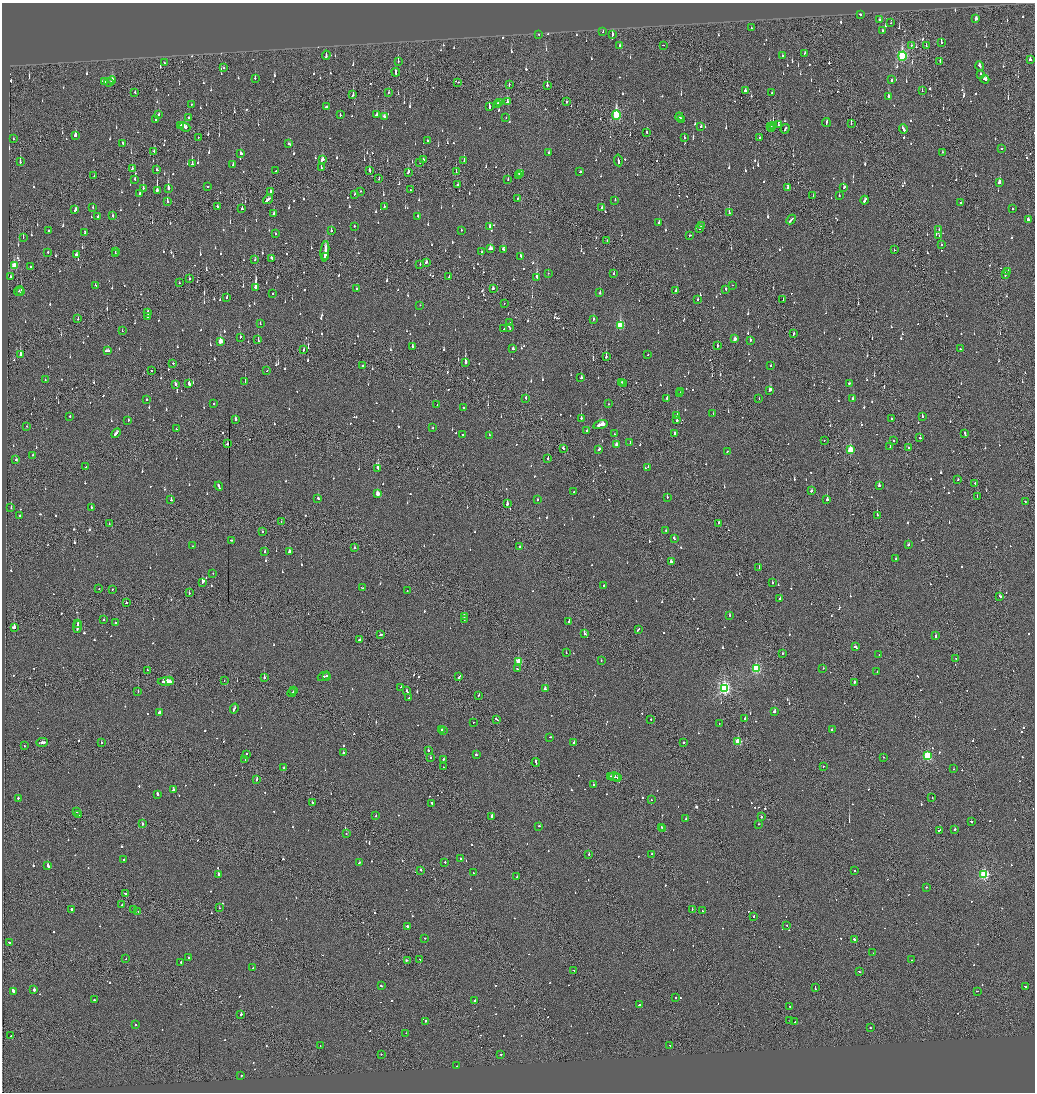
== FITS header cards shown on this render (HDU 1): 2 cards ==
NAXIS1  =                 2065
NAXIS2  =                 2180

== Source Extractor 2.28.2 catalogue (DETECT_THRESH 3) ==
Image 2065 x 2180 px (HDU 1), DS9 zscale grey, zoomed out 1/2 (1 PNG px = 2 x 2 image px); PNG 1037 x 1094 px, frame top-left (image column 1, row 2179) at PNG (2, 3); each listed source drawn as its Kron ellipse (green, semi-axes under 4 px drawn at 4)
Background -0.122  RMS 0.066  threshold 0.199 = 3 sigma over >= 5 px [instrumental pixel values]
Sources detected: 1420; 64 cannot appear on this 1/2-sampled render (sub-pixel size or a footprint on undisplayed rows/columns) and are neither listed nor drawn; of the other 1356, the 500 brightest by FLUX_AUTO listed and drawn (856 fainter detections omitted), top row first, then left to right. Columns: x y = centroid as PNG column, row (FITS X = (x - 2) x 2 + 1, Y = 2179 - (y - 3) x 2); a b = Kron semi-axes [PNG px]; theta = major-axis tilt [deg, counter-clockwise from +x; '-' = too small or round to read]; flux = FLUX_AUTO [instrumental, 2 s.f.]
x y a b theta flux
860 14 2 2 - 180
976 19 3 2 - 100
879 20 2 2 - 77
890 23 2 2 - 87
751 28 2 2 - 63
882 31 2 2 - 230
603 32 2 2 - 72
538 34 2 2 - 65
612 35 3 2 - 140
941 42 3 2 - 54
663 45 2 2 - 67
911 45 3 1 - 120
619 46 3 2 - 55
926 46 2 1 - 66
805 53 2 2 - 52
326 55 4 2 - 190
783 56 2 2 - 72
902 56 5 3 - 1600
1030 59 3 2 - 66
398 61 2 1 - 120
164 62 2 2 - 58
940 62 4 2 - 87
980 66 5 2 - 110
224 68 2 2 - 52
396 72 4 2 - 140
980 74 3 2 - 56
255 78 2 2 - 90
985 79 4 4 - 130
112 80 4 3 - 150
892 80 3 2 - 90
104 81 4 2 - 210
109 82 5 2 - 210
458 82 2 2 - 67
509 85 2 1 - 72
547 85 4 2 - 250
745 91 3 2 - 54
922 91 2 2 - 52
135 92 2 2 - 72
388 92 3 1 - 130
772 93 2 2 - 120
353 95 4 2 - 140
888 96 2 2 - 140
508 102 3 3 - 200
566 102 2 1 - 140
500 103 2 2 - 79
192 104 2 2 - 83
497 104 4 2 - 150
326 107 2 2 - 100
489 107 3 2 - 230
159 114 2 2 - 160
340 115 2 2 - 71
376 115 2 2 - 570
616 115 5 3 - 1100
384 116 3 2 - 70
506 117 2 1 - 69
679 117 4 2 - 260
189 118 2 2 - 98
156 119 3 2 - 62
682 119 2 2 - 180
826 123 4 2 - 150
851 123 3 1 - 56
181 125 2 2 - 200
773 125 3 2 - 190
778 125 2 2 - 76
770 126 2 2 - 65
185 127 5 2 - 420
701 127 2 2 - 110
771 128 3 2 - 330
785 129 5 2 - 150
903 129 5 2 - 140
647 132 3 2 - 69
76 135 4 3 - 150
198 137 2 1 - 220
759 137 2 1 - 120
684 138 2 2 - 54
13 139 2 2 - 63
427 140 2 2 - 120
289 143 2 2 - 57
123 144 3 2 - 150
1002 148 2 2 - 76
154 151 2 2 - 61
942 152 3 1 - 150
241 153 3 2 - 130
549 153 2 2 - 59
423 159 2 2 - 130
322 160 4 3 - 100
618 160 6 2 -81 180
464 161 4 2 - 130
20 162 2 2 - 230
420 163 2 1 - 110
192 164 2 2 - 650
233 165 3 2 - 84
321 168 3 2 - 82
132 169 2 2 - 72
157 170 3 2 - 160
275 171 2 2 - 100
370 171 3 2 - 110
408 172 3 2 - 120
456 172 2 1 - 94
580 172 3 2 - 88
520 173 4 3 - 120
519 175 3 2 - 180
94 176 2 1 - 64
379 179 2 2 - 52
508 179 2 2 - 61
135 180 2 2 - 70
999 182 3 2 - 160
458 185 2 2 - 63
207 187 2 2 - 99
143 188 3 2 - 130
168 188 4 2 - 430
788 188 2 2 - 85
844 188 3 2 - 130
157 190 4 2 - 980
410 190 2 1 - 110
270 191 3 2 - 110
360 191 2 1 - 83
139 194 3 2 - 110
354 194 2 2 - 69
813 196 2 2 - 100
839 196 2 2 - 53
518 198 3 2 - 98
268 199 5 2 - 280
615 200 2 2 - 120
865 200 4 2 - 150
167 202 3 2 - 120
960 203 2 2 - 65
93 207 2 2 - 82
217 207 2 2 - 210
384 207 2 2 - 71
601 208 3 2 - 180
1012 208 2 2 - 110
242 209 2 2 - 130
75 210 3 2 - 210
729 213 2 2 - 120
274 214 4 2 - 100
98 216 2 2 - 210
112 216 2 2 - 83
418 216 2 2 - 69
1028 219 3 2 - 370
791 220 5 2 - 320
659 222 3 2 - 140
701 225 2 2 - 200
354 226 2 2 - 78
489 227 3 2 - 84
700 228 2 2 - 89
939 229 2 2 - 90
49 230 2 2 - 91
461 230 2 2 - 52
331 231 2 2 - 410
85 232 2 2 - 66
275 234 2 2 - 92
690 235 2 2 - 79
939 236 2 1 - 88
23 237 3 2 - 75
607 241 2 1 - 72
941 245 2 2 - 170
491 249 4 3 - 190
504 249 4 2 - 130
894 250 2 2 - 81
115 251 2 2 - 52
325 251 10 3 84 150
48 252 2 2 - 67
482 252 2 2 - 57
115 253 2 2 - 55
76 255 3 2 - 100
520 256 2 2 - 120
326 257 3 2 - 2700
272 258 3 2 - 64
255 260 2 2 - 63
426 262 3 2 - 55
420 265 3 1 - 150
14 266 4 3 - 340
31 267 2 2 - 58
1008 271 2 2 - 62
548 273 2 1 - 53
613 273 2 2 - 84
1005 275 2 2 - 74
10 277 2 2 - 54
449 277 2 2 - 58
537 277 3 2 - 510
189 279 2 2 - 65
179 283 2 1 - 54
732 285 2 2 - 56
96 286 3 2 - 84
256 287 4 2 - 1600
493 288 3 2 - 120
357 289 2 2 - 89
726 289 2 2 - 71
676 290 4 2 - 170
19 291 5 2 - 56
21 292 2 1 - 220
272 293 2 2 - 230
600 293 2 2 - 110
227 297 3 2 - 110
698 299 2 2 - 71
783 300 2 1 - 71
504 303 2 1 - 57
420 305 2 2 - 82
147 312 3 1 - 130
148 317 3 2 - 260
78 319 2 2 - 67
593 319 2 2 - 270
510 323 2 2 - 71
260 324 2 2 - 69
620 325 4 3 - 730
509 328 4 2 - 170
504 329 2 2 - 130
122 331 2 2 - 89
793 333 3 1 - 110
240 337 3 2 - 71
735 339 3 2 - 87
258 340 4 2 - 120
750 340 2 2 - 130
220 341 3 2 - 170
717 346 3 2 - 180
412 347 2 2 - 100
513 349 2 2 - 96
960 349 2 2 - 53
303 350 3 1 - 63
107 351 3 2 - 250
20 355 3 2 - 250
648 355 2 2 - 54
606 357 2 1 - 290
465 362 3 2 - 1100
173 363 2 2 - 56
363 366 2 2 - 160
771 366 2 2 - 63
267 370 2 1 - 56
151 371 2 1 - 260
581 378 2 2 - 350
45 380 2 2 - 56
245 381 2 2 - 97
622 382 2 1 - 70
849 383 3 2 - 290
175 384 3 2 - 110
189 384 4 2 - 240
624 384 3 2 - 130
770 390 3 2 - 310
681 392 2 2 - 98
680 394 2 1 - 66
526 398 3 2 - 69
667 398 2 2 - 250
759 399 2 1 - 78
853 399 2 2 - 320
146 400 2 2 - 81
213 404 2 2 - 53
608 404 2 2 - 55
437 405 2 1 - 69
464 408 2 2 - 80
713 414 2 2 - 80
677 415 2 2 - 280
70 416 2 2 - 58
922 416 3 2 - 110
581 418 2 2 - 400
891 418 2 1 - 590
236 419 2 2 - 270
128 420 2 2 - 89
677 420 3 2 - 270
601 425 7 2 15 290
27 426 2 1 - 74
433 427 2 2 - 77
176 429 2 2 - 58
587 431 3 2 - 62
116 433 6 2 45 160
675 433 3 2 - 120
463 434 2 2 - 82
614 434 2 2 - 83
965 434 4 2 - 140
489 435 2 2 - 68
920 438 2 2 - 64
824 440 2 2 - 81
894 441 2 2 - 130
630 443 2 2 - 54
227 444 2 2 - 200
616 445 3 2 - 76
890 447 2 1 - 130
563 448 3 2 - 96
908 448 2 1 - 93
599 449 3 2 - 130
850 450 4 3 - 540
727 451 2 2 - 72
33 455 2 2 - 84
548 458 2 2 - 85
16 460 2 2 - 67
86 467 2 1 - 170
648 467 2 2 - 110
378 468 3 2 - 230
958 480 3 2 - 54
975 483 2 1 - 710
879 485 2 2 - 160
219 486 5 2 - 190
811 491 3 2 - 90
574 492 2 2 - 55
378 494 3 2 - 180
667 497 2 2 - 110
977 497 2 1 - 54
318 498 2 2 - 130
171 500 2 2 - 140
537 500 2 2 - 85
827 500 2 2 - 520
1025 501 2 2 - 71
507 504 2 2 - 700
91 507 2 2 - 83
11 508 2 2 - 110
877 515 2 2 - 290
20 516 2 2 - 56
281 521 2 2 - 73
109 523 2 2 - 54
719 523 2 2 - 77
666 531 2 1 - 61
262 532 2 1 - 57
674 538 3 2 - 130
231 540 2 2 - 65
908 545 2 2 - 53
192 546 2 2 - 250
520 546 2 2 - 59
354 548 2 2 - 78
265 551 2 2 - 89
289 552 3 2 - 200
896 559 2 2 - 100
671 562 3 2 - 140
759 567 2 2 - 110
213 573 2 2 - 79
202 582 4 2 - 620
772 582 2 2 - 210
603 585 2 2 - 100
99 588 2 2 - 77
363 588 3 2 - 120
112 589 2 2 - 58
407 591 2 1 - 62
189 593 2 2 - 130
1000 596 3 2 - 130
780 598 2 2 - 81
126 603 2 2 - 120
730 615 2 2 - 110
464 616 3 2 - 110
104 620 2 2 - 66
464 620 2 2 - 160
569 622 2 2 - 220
78 623 3 1 - 140
115 623 2 2 - 97
14 627 3 2 - 440
77 627 6 2 84 480
638 630 3 2 - 95
584 634 2 2 - 190
380 635 3 2 - 89
935 636 3 2 - 74
360 640 3 2 - 120
855 647 3 2 - 460
566 653 2 2 - 65
782 653 2 1 - 360
879 654 2 2 - 79
956 659 2 1 - 120
601 660 2 2 - 58
518 662 3 3 - 460
823 668 2 1 - 140
517 669 2 2 - 57
756 669 3 3 - 1200
147 670 2 2 - 72
877 672 2 1 - 120
324 676 6 2 26 130
326 676 2 1 - 69
459 676 4 2 - 200
264 678 2 2 - 390
166 681 8 2 1 430
169 681 3 2 - 260
224 681 2 1 - 56
854 682 2 2 - 450
401 687 2 2 - 150
724 688 4 3 - 2900
545 689 3 2 - 160
294 691 2 2 - 150
407 691 3 2 - 130
138 692 2 1 - 130
292 693 4 2 - 240
479 695 2 2 - 63
409 698 3 2 - 97
234 709 5 2 - 170
774 711 2 2 - 300
159 712 3 2 - 150
745 718 2 1 - 1300
497 719 3 2 - 120
651 719 2 2 - 54
473 722 2 1 - 240
719 724 2 2 - 110
832 729 2 1 - 110
442 730 2 2 - 120
444 731 2 2 - 100
550 737 3 2 - 85
42 742 6 2 3 370
574 742 2 2 - 110
738 742 3 3 - 560
101 743 2 2 - 59
683 743 2 2 - 140
24 746 2 2 - 53
428 751 2 2 - 140
343 753 2 2 - 240
246 754 2 2 - 66
476 755 2 2 - 75
927 756 3 3 - 1200
431 757 2 2 - 82
883 757 2 2 - 68
443 759 2 2 - 110
245 760 3 1 - 140
536 762 4 2 - 150
823 766 2 2 - 60
444 767 2 1 - 66
283 768 3 2 - 76
953 769 2 1 - 56
611 776 2 1 - 86
614 777 5 2 - 180
617 778 3 1 - 90
257 779 3 2 - 270
594 785 3 2 - 190
173 789 3 2 - 170
157 794 3 2 - 320
932 797 2 1 - 72
18 798 2 1 - 510
651 800 2 2 - 64
312 802 2 2 - 95
432 803 3 2 - 130
76 811 2 2 - 88
79 814 2 1 - 110
376 816 2 1 - 220
492 817 3 2 - 310
761 817 2 2 - 100
686 818 2 2 - 100
971 821 2 2 - 68
143 824 2 2 - 74
758 824 2 2 - 66
539 826 2 2 - 56
661 827 2 2 - 60
662 829 2 1 - 75
955 829 2 2 - 190
939 830 3 1 - 93
346 834 2 2 - 66
589 854 2 1 - 230
652 854 2 1 - 72
460 858 2 2 - 72
124 860 2 2 - 72
445 862 2 2 - 65
359 863 3 2 - 100
48 866 2 2 - 620
420 870 2 2 - 130
854 870 2 2 - 53
474 873 2 2 - 62
218 874 2 2 - 780
984 874 3 3 - 1700
517 876 2 2 - 53
926 887 2 2 - 61
125 893 4 2 - 170
122 905 2 2 - 56
219 908 2 1 - 53
71 909 2 2 - 260
134 909 2 2 - 150
692 909 2 1 - 66
702 910 2 2 - 63
138 912 2 2 - 70
753 916 3 1 - 92
787 925 2 2 - 58
408 926 3 2 - 160
425 938 2 2 - 68
854 939 2 2 - 320
9 942 3 2 - 140
873 953 2 1 - 170
189 957 2 2 - 110
126 959 2 2 - 120
420 959 2 2 - 94
407 960 2 2 - 240
911 960 2 1 - 76
181 962 2 2 - 190
253 968 2 2 - 270
574 970 2 2 - 55
859 972 3 2 - 83
381 986 3 2 - 130
1025 986 3 2 - 76
815 988 4 2 - 120
34 990 2 2 - 1500
13 991 3 2 - 1200
977 991 2 2 - 56
676 998 2 2 - 87
94 1000 2 1 - 86
475 1000 2 2 - 160
639 1005 3 2 - 97
790 1006 2 2 - 86
241 1014 2 1 - 380
425 1021 2 2 - 520
790 1021 2 2 - 500
795 1022 2 2 - 88
136 1025 2 2 - 85
870 1028 2 2 - 140
406 1033 2 1 - 160
11 1036 2 2 - 82
670 1045 2 2 - 100
320 1046 2 2 - 53
381 1054 2 2 - 90
501 1054 2 2 - 76
456 1066 2 2 - 92
241 1075 2 2 - 59
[856 fainter detections neither listed nor drawn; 64 sub-pixel or undisplayed-footprint detections neither listed nor drawn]